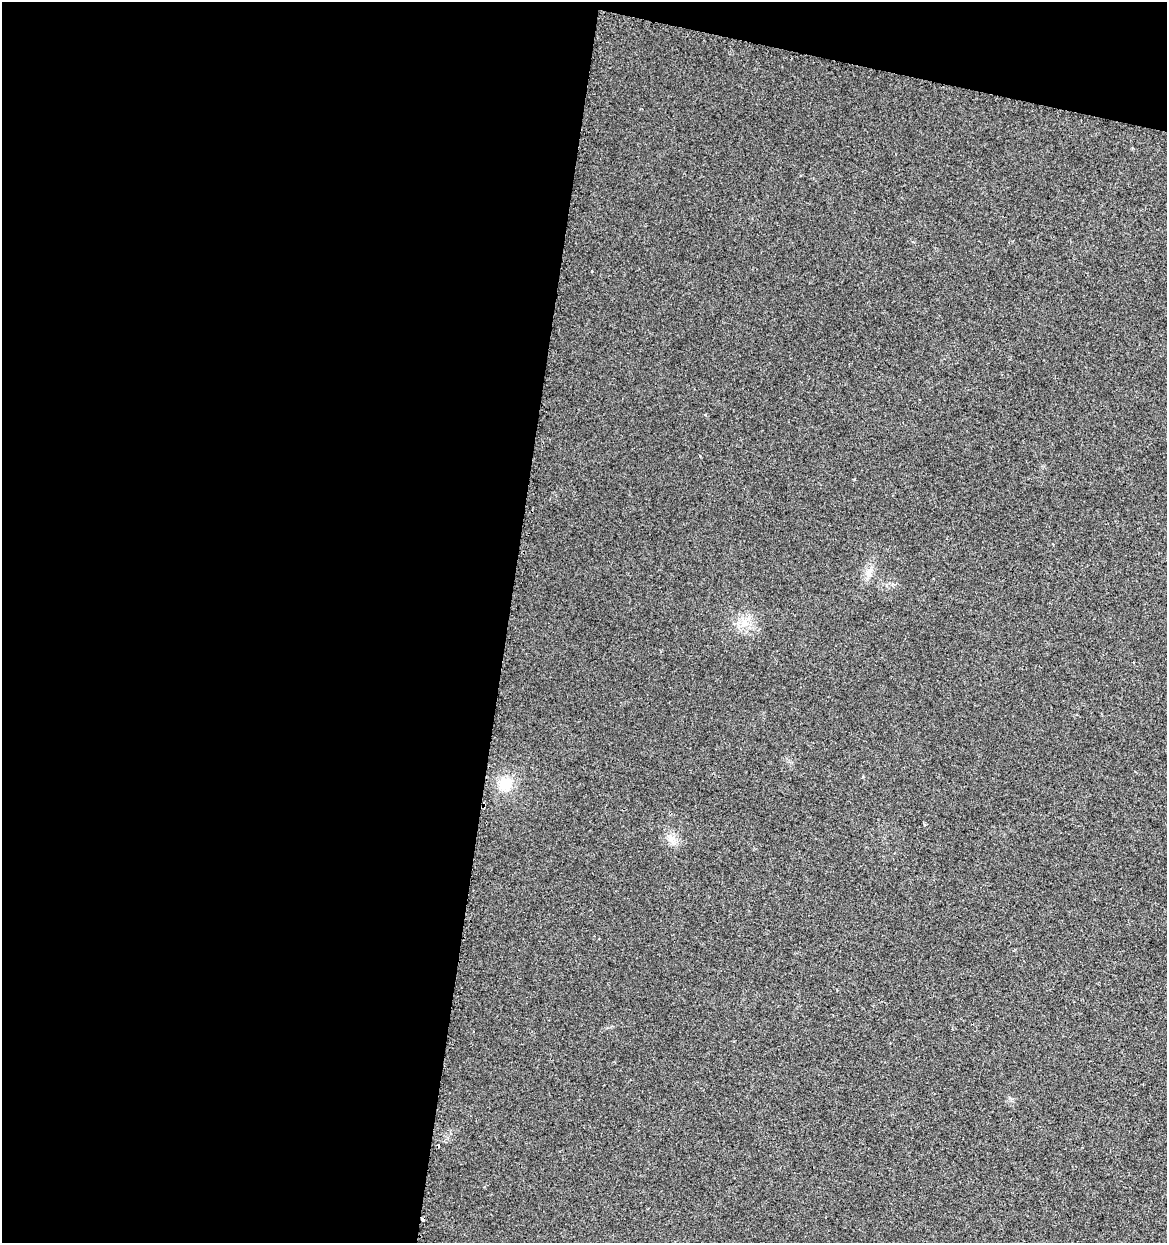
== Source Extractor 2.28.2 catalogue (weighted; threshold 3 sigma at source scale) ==
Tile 1 of 4 x 4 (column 1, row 1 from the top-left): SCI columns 297-1461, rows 3734-4974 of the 5195 x 5001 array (HDU 1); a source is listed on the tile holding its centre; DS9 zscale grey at full resolution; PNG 1169 x 1245 px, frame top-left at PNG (2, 2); no overlay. Shown black and unused: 46% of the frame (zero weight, under 2 of 3 exposures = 2% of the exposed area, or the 3 px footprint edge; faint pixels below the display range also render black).
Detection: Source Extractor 2.28.2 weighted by HDU 2 'WHT'; one run over the whole footprint, this tile lists its part. Background 0.0194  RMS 0.0063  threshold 0.0285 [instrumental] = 3 sigma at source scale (4.5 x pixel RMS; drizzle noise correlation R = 1.50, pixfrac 1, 0.0396/0.0396 arcsec/px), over >= 5 px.
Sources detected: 7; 2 cosmic-ray / hot-pixel residue — not listed; the other 5 listed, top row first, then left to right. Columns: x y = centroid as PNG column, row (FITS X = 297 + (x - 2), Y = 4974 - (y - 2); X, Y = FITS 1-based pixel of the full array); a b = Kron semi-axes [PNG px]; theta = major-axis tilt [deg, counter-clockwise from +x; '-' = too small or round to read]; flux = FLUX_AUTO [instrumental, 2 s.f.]
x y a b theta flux
869 573 15 9 78 5
744 622 13 9 80 6.3
1134 662 3 3 - 2
505 784 16 15 - 14
671 838 11 8 -10 4.2